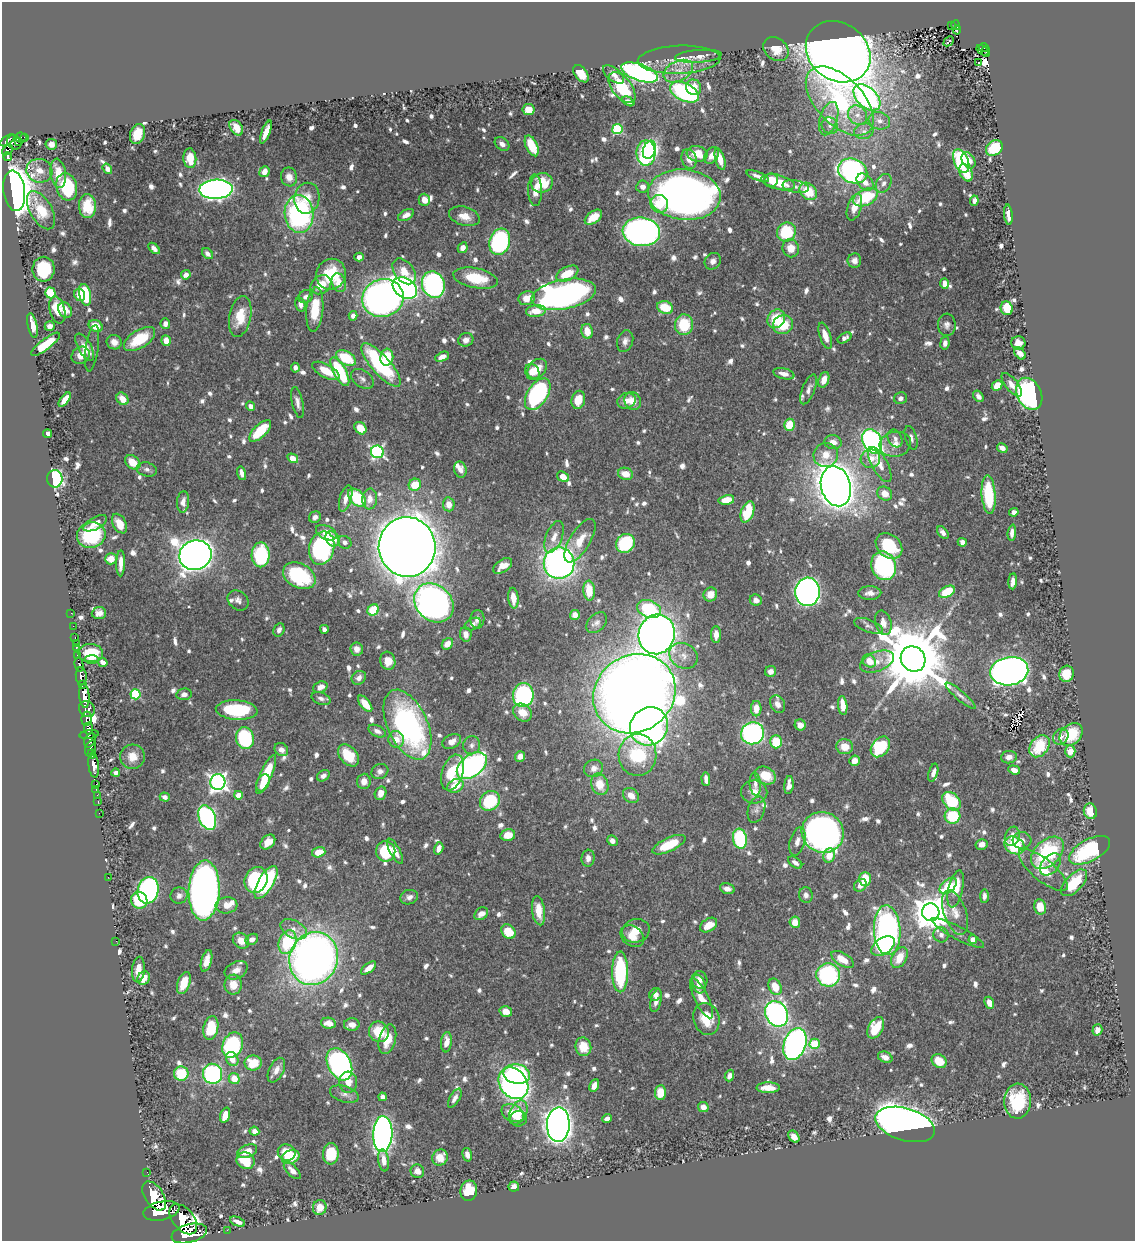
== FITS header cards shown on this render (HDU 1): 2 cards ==
NAXIS1  =                 1133
NAXIS2  =                 1239

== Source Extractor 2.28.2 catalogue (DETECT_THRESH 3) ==
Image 1133 x 1239 px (HDU 1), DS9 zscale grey, 1 PNG px = 1 image px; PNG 1137 x 1243 px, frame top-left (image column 1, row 1239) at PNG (2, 2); each listed source drawn as its Kron ellipse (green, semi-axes under 4 px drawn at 4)
Background 0.986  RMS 0.011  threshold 0.033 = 3 sigma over >= 5 px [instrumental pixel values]
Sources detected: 930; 1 with non-positive FLUX_AUTO (blend fragments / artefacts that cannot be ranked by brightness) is neither listed nor drawn; of the other 929, the 500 brightest by FLUX_AUTO listed and drawn (429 fainter detections omitted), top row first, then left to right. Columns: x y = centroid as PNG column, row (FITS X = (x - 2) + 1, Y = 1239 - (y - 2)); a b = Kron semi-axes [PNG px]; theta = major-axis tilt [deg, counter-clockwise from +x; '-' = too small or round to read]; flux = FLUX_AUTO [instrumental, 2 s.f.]
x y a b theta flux
956 25 5 4 - 76
951 26 3 2 - 12
957 30 4 3 - 15
949 41 6 3 43 5.8
984 47 5 3 - 14
776 49 14 10 -37 13
983 50 7 2 -35 19
986 51 5 3 - 18
838 52 34 28 -36 1600
698 56 23 6 4 5.5
679 60 41 14 2 19
979 62 3 3 - 3.2
678 71 15 10 26 9.4
640 72 19 8 -19 270
581 74 10 6 -52 15
614 74 12 6 -38 5
694 87 8 7 - 11
622 88 18 10 -53 38
684 92 15 8 -26 110
867 97 16 10 -44 200
628 101 7 4 -28 3.6
840 101 42 23 -46 100
528 110 6 5 - 13
857 115 10 8 -44 6.3
829 119 17 8 72 8.1
879 121 11 8 -17 5.5
830 126 9 7 -49 3.5
236 128 8 6 -55 8.1
617 129 5 5 - 67
864 131 10 7 11 4.1
266 132 12 4 69 7.8
137 134 10 7 71 14
25 137 3 2 - 20
21 138 6 5 - 62
7 140 8 3 36 410
18 141 4 3 - 150
14 142 7 6 - 390
51 144 5 5 - 4
502 144 8 6 -41 4
532 146 11 5 -66 22
994 148 9 7 37 28
7 150 6 4 39 240
649 150 9 6 70 85
646 153 12 9 89 140
697 154 10 8 -9 13
712 155 9 6 54 6
7 157 4 3 - 160
190 158 10 6 -86 12
689 159 10 7 -71 7.1
720 159 11 5 -75 10
968 160 9 6 -58 7.3
961 161 12 7 -68 73
107 169 6 4 -54 3.4
39 171 13 12 - 8
853 171 15 12 -24 230
264 172 5 5 - 6.2
58 173 14 7 -82 14
966 173 9 6 -62 13
758 176 12 4 -22 3.5
289 177 9 8 - 5.4
771 180 7 6 - 9.4
778 182 17 7 -14 23
865 182 10 7 -44 6.9
542 183 11 9 16 23
884 183 10 7 59 3.5
67 187 14 10 -74 60
643 187 6 6 - 4.2
796 187 13 6 -10 3.2
216 189 17 9 3 360
535 190 16 7 -89 6.5
14 191 20 11 -82 1400
808 191 10 7 -44 22
684 195 36 25 -6 570
866 197 13 8 25 43
307 198 15 12 78 11
424 200 6 5 - 7
974 201 5 4 - 3.6
659 204 9 8 - 15
87 206 12 8 -89 20
854 207 14 7 72 9.8
41 210 21 11 -60 19
299 214 19 14 -84 140
406 215 9 5 29 5.1
1008 215 10 4 -85 5
464 216 16 9 -17 9.8
593 217 10 6 38 13
641 232 19 14 -7 340
786 232 10 9 - 43
500 242 13 10 72 130
154 248 7 4 -45 3.5
463 248 5 4 - 4.4
791 248 9 8 - 9.7
208 254 6 4 -46 3.4
359 257 4 4 - 3.9
713 261 9 7 49 3.9
854 261 7 7 - 4.1
44 269 12 11 - 35
404 271 14 9 -52 13
331 274 15 14 - 31
567 274 12 6 26 19
186 275 5 4 - 4.9
476 278 23 10 -11 27
339 283 9 7 -70 9.6
944 284 5 4 - 6.1
321 285 11 8 36 15
433 285 13 11 -71 200
405 288 13 9 -33 390
50 293 5 5 - 34
564 294 32 15 11 350
80 295 6 5 - 8.6
85 295 11 6 -77 49
306 297 7 6 - 3.3
383 298 21 19 18 500
527 298 8 7 - 10
300 304 7 5 -72 3.8
665 308 8 6 -19 19
1007 308 7 6 - 27
315 309 22 8 85 24
57 310 14 7 -76 17
65 310 8 6 -63 6.8
536 311 10 6 8 14
240 316 21 11 78 20
353 316 5 4 - 4.5
776 319 9 8 - 21
165 324 5 5 - 4
32 325 12 4 -78 8.3
684 325 10 9 - 30
783 325 10 9 - 22
947 325 11 9 -88 3.9
50 326 5 4 - 4
96 326 7 5 -28 11
587 331 7 5 -80 9.3
825 336 14 5 -72 8.9
845 338 7 4 31 3.3
140 339 17 9 32 31
466 340 8 6 27 4.2
166 341 5 4 - 7.2
625 341 11 8 72 4
114 342 7 7 - 6.3
945 343 6 4 81 3.5
1018 343 7 6 - 5.7
46 344 17 5 37 29
85 347 15 6 -60 8.6
92 348 23 6 82 3.1
1020 353 7 5 -49 6.3
81 355 9 8 - 7.2
387 357 8 6 82 25
442 357 7 4 25 5.3
346 358 11 6 -31 32
381 365 28 9 -48 92
295 368 5 4 - 3.3
537 369 11 8 46 12
326 371 15 6 -28 16
340 372 16 6 -61 59
532 372 8 7 - 8.2
784 374 11 5 -13 5.5
362 379 12 8 -37 4.2
824 380 8 5 70 7.5
997 385 6 4 47 12
1012 385 14 6 -51 6.4
808 389 16 6 68 4.4
538 394 18 10 57 130
1029 394 17 12 -64 250
978 396 6 4 -54 4
900 398 6 6 - 3.1
122 399 7 5 -50 9.6
65 400 8 4 53 9.4
578 400 9 6 75 14
626 401 9 7 20 6.2
633 401 9 8 - 7.9
297 402 16 5 -78 4.1
251 406 5 4 - 4.1
789 425 6 5 - 19
360 428 7 5 -47 14
260 431 14 6 44 31
47 434 4 4 - 4.9
911 438 12 5 -74 3.6
895 439 9 7 -62 3.6
872 441 12 9 -64 270
833 442 8 7 - 6.8
895 444 16 12 10 9.1
1002 448 5 4 - 4.4
377 452 6 6 - 170
826 455 12 12 - 11
293 458 5 4 - 11
870 459 10 9 - 8.8
133 462 8 6 -41 13
880 465 20 8 -61 9.3
147 469 10 7 -13 3.2
460 470 8 6 -74 5.1
242 473 7 4 -74 4
625 474 7 6 - 9.8
563 477 6 4 -35 9.6
55 479 8 7 - 110
415 485 6 6 - 16
836 486 20 14 -75 1400
885 494 8 6 -33 9.1
989 495 19 7 -86 41
346 498 13 6 73 6.3
357 498 11 7 -45 42
370 499 10 7 84 7.5
726 500 8 5 11 12
183 502 11 6 84 4.8
449 504 7 5 -81 6.3
747 512 11 6 69 37
1014 512 4 4 - 3
315 517 6 5 - 3.1
95 523 13 6 28 7.6
119 524 10 6 -62 12
326 533 11 6 -26 9.9
943 533 7 4 -53 3.7
1012 533 8 4 84 3.7
91 535 14 12 20 52
554 537 16 8 69 7.9
333 539 8 6 -49 9.5
580 541 25 10 59 14
345 542 7 6 - 3.2
962 542 4 4 - 3.7
625 543 10 9 - 55
889 546 15 11 -43 36
407 547 30 28 -85 2400
322 548 17 12 75 150
195 555 16 14 21 1200
261 555 12 9 90 59
111 559 6 5 - 11
121 563 13 4 89 6.8
559 563 16 15 - 370
503 566 10 6 36 10
884 566 14 12 -69 110
299 576 17 12 -28 57
1013 581 8 4 85 4.5
589 591 10 6 -86 19
808 592 14 12 87 420
947 592 9 5 28 27
870 593 11 6 1 5.1
710 594 7 6 - 9
513 598 10 5 -84 10
238 600 11 9 -40 4.3
756 600 6 5 - 4.3
434 603 21 17 -44 500
649 609 12 8 -22 51
373 610 6 5 - 25
71 613 2 2 - 6.7
99 613 7 6 - 4.2
575 615 5 5 - 5.6
477 619 9 7 89 3.4
597 623 12 8 44 3.5
883 623 12 8 -75 6
473 624 8 5 27 3.1
73 626 2 2 - 7.7
869 626 15 6 -20 3.3
324 629 4 4 - 3.3
279 630 7 5 64 3.2
466 634 7 5 -84 5.3
657 634 20 18 72 790
716 635 8 5 -88 6.5
75 637 3 2 - 11
76 643 2 2 - 10
447 644 6 5 - 7
76 648 4 3 - 67
357 649 6 6 - 4.4
91 653 12 9 -2 25
78 656 4 3 - 290
683 656 15 12 -31 8.3
913 659 13 12 - 9800
92 660 7 4 -2 3.1
388 661 9 7 -74 9.3
869 661 7 6 - 11
877 661 18 9 22 8.9
103 662 5 4 - 4.4
79 664 7 3 -80 160
771 671 6 5 - 4.3
1009 671 19 14 9 650
1066 674 8 7 - 17
81 676 9 5 -85 1700
359 678 7 6 - 4.2
82 684 4 3 - 670
320 687 7 5 21 5.4
135 694 5 5 - 59
184 694 7 5 10 4
634 694 42 38 35 1600
523 695 12 10 81 120
84 696 12 5 -85 3200
960 696 19 5 -40 3.6
321 698 10 6 -20 3.1
365 704 9 5 -51 14
778 704 9 7 -61 5.2
843 705 9 4 -83 9.7
87 709 8 7 - 800
756 709 8 5 -90 8.7
237 710 21 9 -3 58
522 712 10 8 -39 11
87 719 7 5 81 540
407 725 37 20 -65 200
800 725 5 5 - 6.1
649 726 20 18 46 340
89 728 6 4 -86 1200
377 731 9 5 -24 3.9
752 733 11 11 - 170
1071 734 13 9 45 29
89 735 10 4 7 280
1061 737 8 7 - 3.5
245 738 11 9 -78 72
396 739 8 7 - 7.7
90 740 7 5 64 210
452 741 10 6 28 6.7
776 742 6 6 - 21
472 745 9 8 - 3.4
1039 746 12 8 52 33
845 747 8 7 - 11
880 747 11 8 50 52
91 748 8 5 73 880
281 750 7 6 - 3.7
1070 751 6 5 - 8.7
92 754 4 3 - 510
349 755 13 8 -48 23
637 755 21 19 -89 53
520 756 5 5 - 5.6
133 757 12 12 - 8.7
1009 757 8 6 5 4.6
854 761 5 5 - 8.4
94 765 12 5 -83 2400
472 766 17 10 38 220
594 768 10 8 26 5.2
1014 770 6 4 -19 5.9
380 771 9 7 28 3.8
452 772 18 10 72 35
116 773 4 4 - 3.2
933 773 9 4 74 4.1
266 774 21 6 66 31
765 775 11 8 -28 16
323 776 7 5 34 3.5
706 779 7 4 -87 4.3
364 781 8 6 86 6
218 782 8 7 - 310
263 783 9 6 64 12
600 784 11 8 -69 13
755 784 11 5 -85 3.4
96 785 3 3 - 27
789 785 9 4 84 5
455 786 8 6 28 14
96 789 2 2 - 18
754 792 13 11 -2 7.9
381 793 7 5 73 6.9
97 795 2 2 - 13
238 795 4 4 - 12
631 795 8 7 - 6.3
165 797 5 4 - 3.2
490 801 11 9 45 50
951 801 11 7 -46 38
98 802 3 2 - 18
756 809 13 8 71 4.1
1090 811 8 6 -74 13
99 813 2 2 - 12
953 816 8 8 - 36
207 818 13 8 -67 180
823 832 21 20 - 490
508 835 7 6 - 12
1012 836 10 7 71 6.1
740 839 10 7 -79 58
1022 840 9 8 - 5.1
612 841 5 5 - 4.9
797 841 14 7 74 5.3
268 842 8 6 44 10
981 844 6 5 - 4.2
669 845 18 6 25 27
1014 846 11 8 -30 39
439 848 6 4 74 5.4
1090 850 22 11 28 76
386 851 10 9 - 42
395 851 14 5 -61 6.5
319 852 7 5 16 13
1047 853 19 12 43 62
829 855 7 5 71 10
588 858 8 6 84 4.6
795 862 8 5 -37 3.4
1050 864 13 8 48 5.7
1043 870 30 11 -39 17
108 877 2 2 - 18
865 879 7 6 - 17
256 880 13 11 65 89
266 882 18 7 59 58
1074 883 16 8 46 30
860 885 7 5 43 6
948 886 10 6 40 27
727 889 7 5 -14 4.1
956 889 19 7 77 18
148 890 13 10 77 150
204 890 30 15 88 650
806 895 7 6 - 3.3
179 896 8 8 - 3.7
984 896 7 4 89 3.1
409 897 9 7 17 3.9
139 900 8 8 - 34
227 905 11 8 5 7.9
1040 907 8 6 -77 12
538 911 15 6 -82 13
931 912 9 8 - 1900
955 912 23 11 -71 11
481 914 7 5 38 6
795 922 5 5 - 11
708 925 9 6 33 11
294 929 14 8 -28 6.2
887 930 25 13 -86 230
508 931 8 6 -46 19
636 931 14 11 16 10
958 933 29 6 -28 6.6
941 935 8 7 - 4.3
632 936 13 9 -36 9.4
252 939 7 5 31 4
973 939 4 4 - 11
116 941 2 2 - 7.6
241 941 9 7 -42 8.1
287 942 12 8 69 40
883 946 13 8 34 26
899 958 11 7 61 14
314 959 27 24 69 550
842 959 12 6 -31 13
206 961 11 5 75 6.9
369 968 9 4 39 7.1
138 970 13 6 85 7.5
236 970 12 8 28 6.1
620 972 20 8 90 71
828 975 12 11 - 95
144 978 7 6 - 8.7
699 980 9 8 - 5.9
184 983 11 6 71 13
698 984 9 6 -71 4.8
233 985 10 8 -90 9.4
775 987 8 6 -66 17
655 994 6 6 - 3.7
702 998 22 7 -64 11
656 1001 11 5 76 4.8
989 1003 6 4 -66 8.7
506 1011 6 5 - 6.9
777 1014 13 11 -61 240
706 1019 16 13 -73 20
328 1023 7 5 -11 5.8
352 1024 8 6 0 5.5
211 1028 12 7 78 32
876 1028 12 7 62 24
1097 1030 6 5 - 4.3
379 1032 10 9 - 20
387 1039 15 8 76 13
446 1042 10 5 83 7.7
795 1044 16 11 70 300
815 1044 5 5 - 40
233 1045 13 10 68 93
583 1047 9 8 - 15
885 1057 7 5 -25 5.7
232 1059 7 6 - 7.9
939 1061 8 6 -35 16
253 1063 8 7 - 17
339 1064 17 11 -63 310
276 1070 13 7 64 5.8
181 1073 7 7 - 29
212 1074 10 9 - 110
517 1074 13 9 -9 90
729 1076 6 4 68 3.7
234 1078 6 5 - 11
348 1082 10 9 - 7.3
513 1083 17 13 -53 290
594 1085 6 4 64 6.7
768 1088 11 5 1 10
660 1092 7 5 86 15
344 1094 15 8 -16 4.2
382 1097 4 4 - 3.2
455 1098 10 5 61 4
1018 1101 17 13 87 37
703 1107 5 5 - 4.2
518 1112 13 8 64 16
513 1113 12 8 -26 14
225 1115 8 4 72 11
518 1119 8 7 - 4.8
607 1119 5 4 - 3.9
905 1124 31 16 -16 790
558 1125 17 11 88 930
254 1131 5 4 - 3.7
383 1134 18 9 88 320
794 1137 7 5 -52 6.2
247 1151 10 6 21 8.8
287 1152 9 8 - 13
331 1154 10 8 87 23
467 1155 7 4 -77 3.4
291 1157 9 6 24 25
440 1157 8 7 - 10
384 1160 11 5 -82 6.1
246 1161 9 8 - 22
292 1170 11 5 -46 5
417 1171 7 6 - 5.3
147 1172 2 2 - 7.1
514 1186 5 5 - 3.5
469 1191 10 8 79 23
154 1196 16 9 -56 7600
320 1207 7 6 - 7.3
161 1211 18 9 13 6900
183 1219 17 10 -50 4700
237 1222 8 3 -23 3.8
227 1230 2 2 - 8.7
189 1233 18 9 14 5300
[429 fainter detections neither listed nor drawn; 1 non-positive-flux detection neither listed nor drawn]